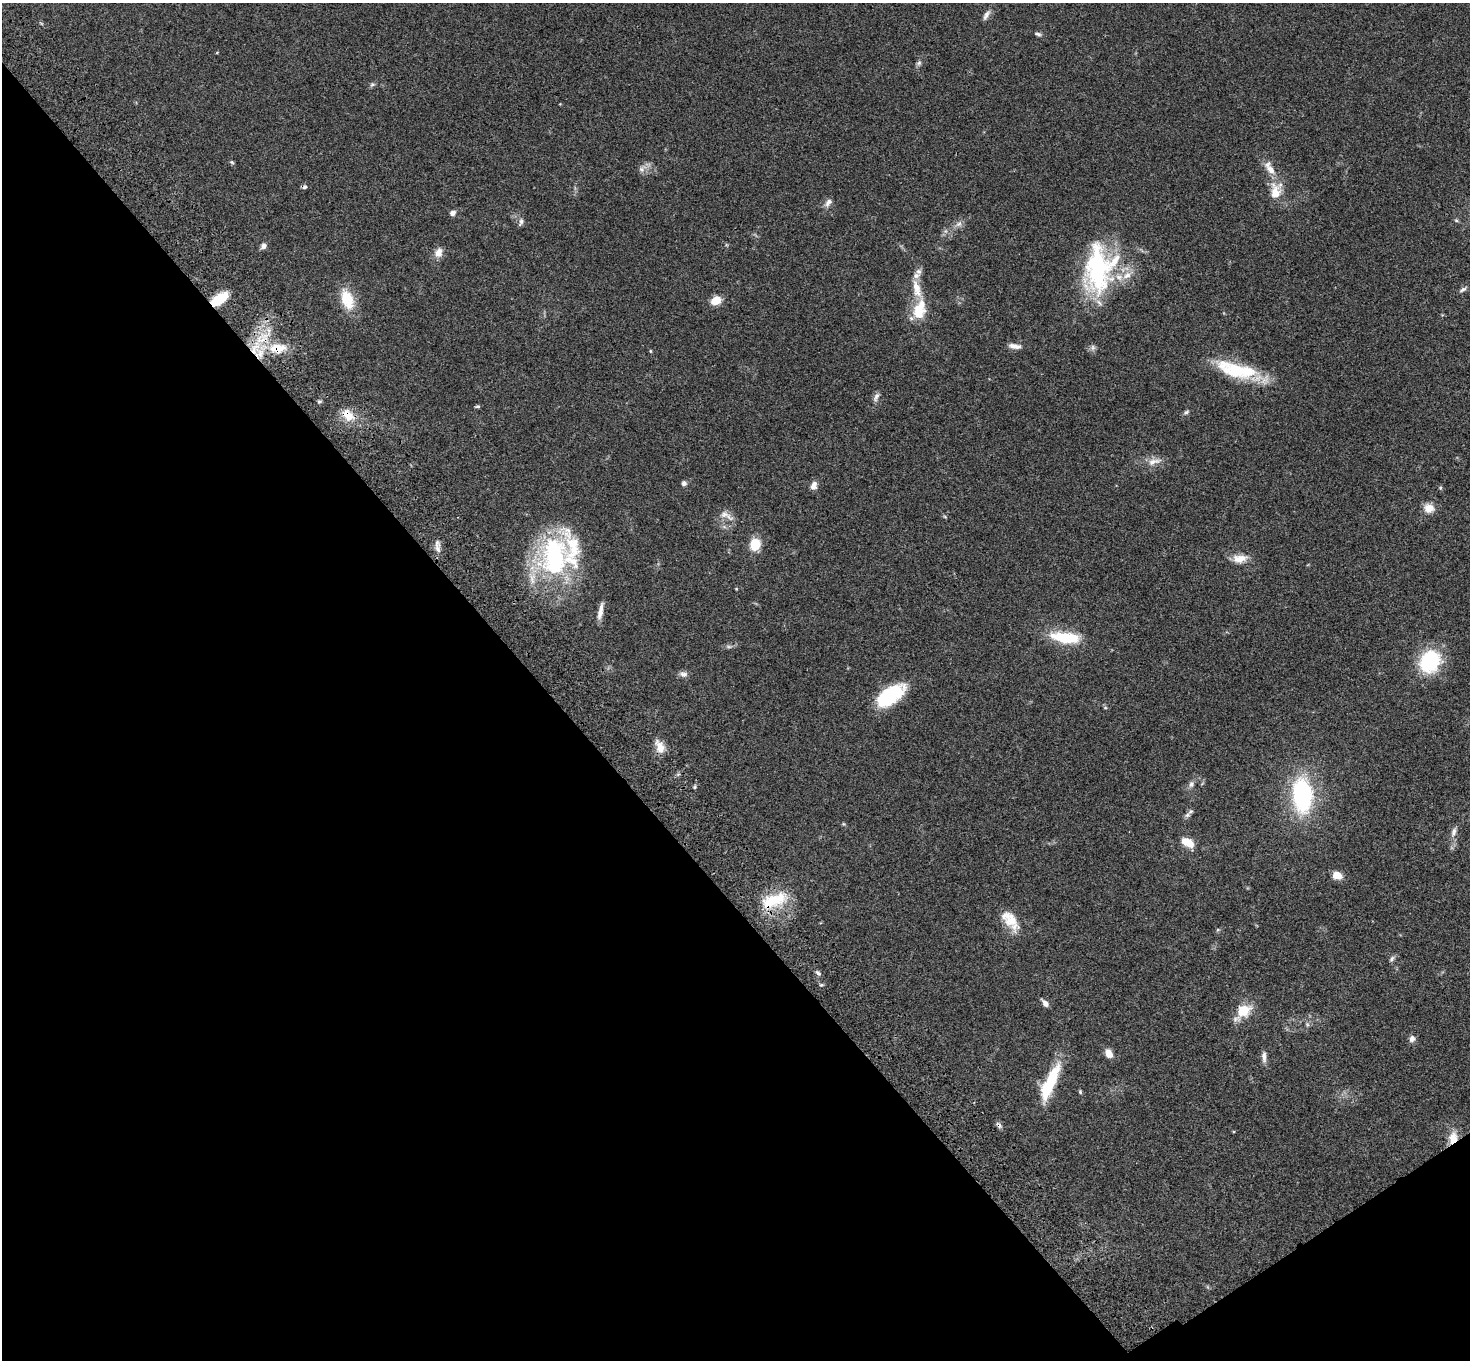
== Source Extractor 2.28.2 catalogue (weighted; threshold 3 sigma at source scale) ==
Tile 14 of 4 x 4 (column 2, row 4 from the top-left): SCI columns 1574-3041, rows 378-1735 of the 6081 x 6045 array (HDU 1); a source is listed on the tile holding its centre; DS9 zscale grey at full resolution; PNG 1472 x 1362 px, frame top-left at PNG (2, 3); no overlay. Shown black and unused: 39% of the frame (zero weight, under 3 of 4 exposures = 6% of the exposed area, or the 3 px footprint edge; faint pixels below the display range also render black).
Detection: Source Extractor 2.28.2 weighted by HDU 2 'WHT'; one run over the whole footprint, this tile lists its part. Background 0.0477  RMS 0.0052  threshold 0.0235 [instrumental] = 3 sigma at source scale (4.5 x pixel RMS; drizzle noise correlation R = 1.50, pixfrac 1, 0.05/0.05 arcsec/px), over >= 5 px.
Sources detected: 89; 1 too faint to see at this stretch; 1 inside a brighter object's white glare — not listed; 9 inside a brighter listed object's ellipse — not listed separately; the other 78 listed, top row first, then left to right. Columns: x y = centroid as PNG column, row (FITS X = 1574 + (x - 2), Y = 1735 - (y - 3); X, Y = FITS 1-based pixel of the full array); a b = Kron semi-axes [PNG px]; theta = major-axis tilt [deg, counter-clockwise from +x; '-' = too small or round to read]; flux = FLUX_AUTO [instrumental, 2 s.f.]
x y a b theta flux
986 15 15 6 61 2.3
1038 34 10 5 -16 1.3
217 52 4 3 - 0.35
919 63 8 6 63 1.4
372 85 8 6 36 1.1
232 162 6 4 -23 0.73
1270 168 24 10 -57 7.2
642 169 14 8 50 2.8
304 187 7 5 -6 1.1
1275 192 23 15 -87 10
828 203 12 7 47 2.5
453 213 7 7 - 2
1456 220 6 5 - 0.77
521 222 10 6 69 1.8
959 224 11 8 30 2.6
945 231 7 6 - 1.4
263 246 8 7 - 2
438 252 14 10 61 4.2
1097 269 64 32 87 69
917 288 39 10 -71 10
1463 289 12 5 33 1.6
219 299 19 9 35 16
347 299 26 15 -70 15
716 301 9 7 29 8.9
918 311 19 15 -75 13
263 337 40 20 55 21
1014 346 16 6 -6 3.5
1093 348 8 7 - 1.6
650 351 5 3 - 0.45
1236 370 62 16 -18 33
876 397 15 7 63 2.3
319 401 5 5 - 0.9
477 406 7 4 5 0.78
1186 412 8 5 43 1.2
348 415 20 13 -44 8.8
1154 461 21 10 16 5.5
684 483 6 5 - 1.7
814 485 10 7 71 3
1440 488 5 5 - 0.73
1429 508 14 12 -12 5.4
726 515 24 9 -28 4.4
945 516 6 4 -44 0.59
755 544 12 10 81 11
438 546 19 7 -85 3.3
554 556 62 40 75 80
1240 559 19 10 5 6.5
736 589 4 3 - 0.38
600 611 23 6 79 4.1
1065 637 33 11 -7 24
1430 661 16 13 55 55
683 674 11 8 -10 2.1
890 695 32 15 34 35
1105 708 5 4 - 0.54
660 747 18 10 -64 5.9
1191 784 9 8 - 2
695 787 6 5 - 0.81
1302 795 34 18 -86 67
1187 815 9 6 25 1.4
843 824 5 4 - 0.57
1454 832 16 7 73 2.9
1188 842 13 7 -27 9.5
1337 875 9 7 -19 6.9
774 900 37 17 21 22
1010 920 29 14 -53 11
1218 930 6 4 29 0.7
1392 959 10 6 47 1.4
818 973 9 6 -45 1.3
821 985 5 5 - 0.79
1045 1003 10 5 -50 2.5
1243 1011 17 10 45 15
1307 1024 7 6 - 1.2
1412 1039 9 8 - 2.2
1109 1053 10 8 -65 4.3
1264 1057 15 6 -88 2.7
1050 1082 46 12 66 25
1080 1092 6 4 -71 0.7
999 1125 10 6 -47 1.5
1453 1138 15 9 78 7.6
Overlapping masked pixels (flux is a lower limit): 8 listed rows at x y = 304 187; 219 299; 263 337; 348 415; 660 747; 774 900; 999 1125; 1453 1138